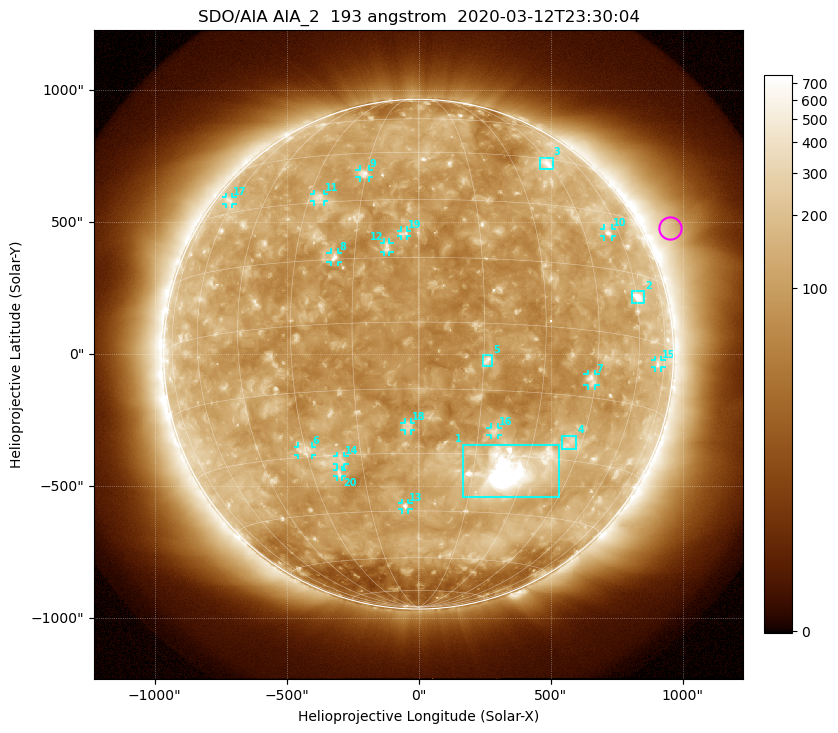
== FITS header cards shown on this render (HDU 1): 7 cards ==
TELESCOP= 'SDO/AIA'
INSTRUME= 'AIA_2'
WAVELNTH=                  193
WAVEUNIT= 'angstrom'
DATE-OBS= '2020-03-12T23:30:04.84'
CTYPE1  = 'HPLN-TAN'
CTYPE2  = 'HPLT-TAN'

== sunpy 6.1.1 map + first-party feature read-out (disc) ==
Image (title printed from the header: SDO/AIA AIA_2  193 angstrom  2020-03-12T23:30:04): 1024 x 1024 px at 2.4 arcsec/px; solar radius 966 arcsec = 402 px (full disc in frame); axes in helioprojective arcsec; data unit not stated in the header (colour bar unlabelled)
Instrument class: DISC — disc imager (sunpy class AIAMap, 193 A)
Bright regions (active regions / flare kernels): reference = the median radial profile (limb darkening/brightening removed); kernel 9 px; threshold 5 sigma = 172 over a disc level ~110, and >= 1.15x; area >= 12 px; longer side >= 10 px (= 24 arcsec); searched inside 0.97 R_sun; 23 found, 20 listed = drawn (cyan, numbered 1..; 15 of them under ~33 arcsec drawn as corner ticks so the feature stays visible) (cap 20 boxes per figure: the strongest are kept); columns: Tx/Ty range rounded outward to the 5 arcsec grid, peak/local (2 s.f.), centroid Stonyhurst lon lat
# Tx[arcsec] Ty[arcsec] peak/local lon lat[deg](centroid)
1 165..535 -540..-340 16 +26 -33
2 805..855 190..240 8.6 +61 +9
3 460..510 700..745 4.6 +44 +43
4 545..600 -360..-310 3.5 +41 -26
5 245..280 -45..-5 5.5 +16 -8
6 -455..-405 -385..-350 3.2 -30 -28
7 640..670 -120..-75 4.6 +44 -11
8 -335..-305 350..385 6 -20 +15
9 -225..-190 670..700 4.4 -16 +38
10 700..735 445..475 4.1 +55 +24
11 -395..-360 575..610 3.4 -27 +31
12 -130..-110 385..425 3.9 -7 +18
13 -65..-35 -590..-565 4.1 -4 -44
14 -310..-280 -420..-385 3.5 -21 -31
15 895..920 -50..-25 2.9 +70 -5
16 270..300 -305..-275 3.6 +19 -24
17 -730..-705 565..595 2.6 -63 +34
18 -55..-25 -290..-260 3.4 -3 -24
19 -70..-40 445..470 3.6 -3 +21
20 -310..-290 -465..-440 3.5 -22 -35
Off-limb structures (1.02-1.3 R_sun): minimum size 162 px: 4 found; the strongest spans PA ~270..315 deg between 1.02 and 1.3 R_sun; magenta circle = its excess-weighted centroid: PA ~295 deg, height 1.1 R_sun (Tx ~955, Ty ~475 arcsec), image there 2.4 x the reference